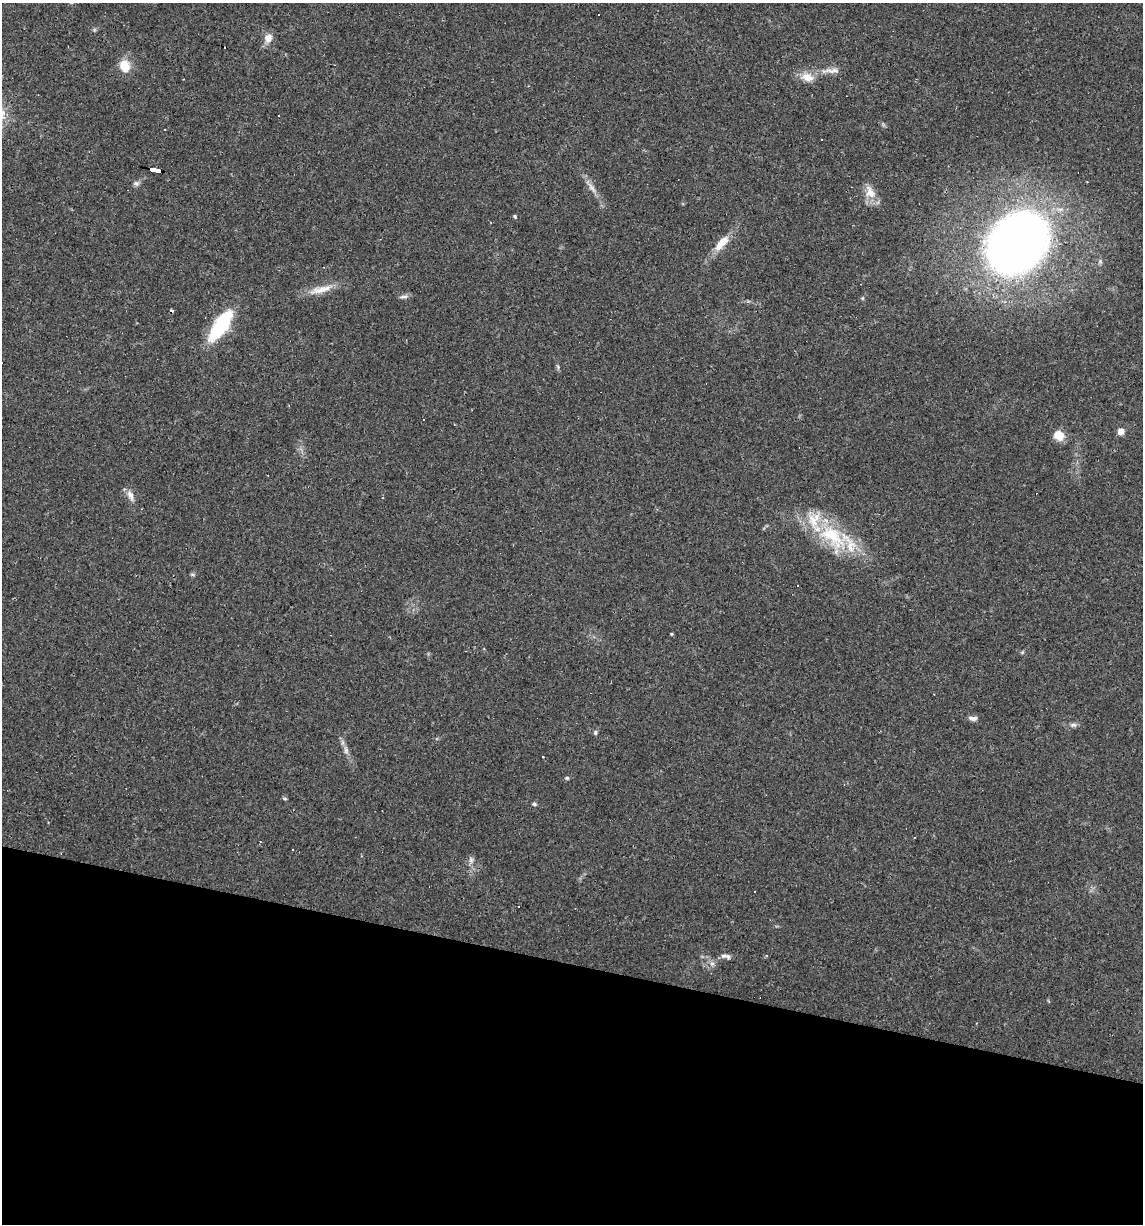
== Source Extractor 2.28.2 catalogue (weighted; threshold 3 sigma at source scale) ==
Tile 15 of 4 x 4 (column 3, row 4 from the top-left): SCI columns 2395-3535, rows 1-1222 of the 4907 x 4887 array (HDU 1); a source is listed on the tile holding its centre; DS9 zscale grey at full resolution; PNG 1145 x 1226 px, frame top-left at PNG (2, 3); no overlay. Shown black and unused: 21% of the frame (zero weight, under 2 of 3 exposures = <1% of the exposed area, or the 3 px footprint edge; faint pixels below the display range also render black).
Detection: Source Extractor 2.28.2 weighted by HDU 2 'WHT'; one run over the whole footprint, this tile lists its part. Background 0.0519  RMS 0.0065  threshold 0.0294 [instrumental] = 3 sigma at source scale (4.5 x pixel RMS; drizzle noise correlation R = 1.50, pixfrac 1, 0.05/0.05 arcsec/px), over >= 5 px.
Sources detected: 40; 4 cosmic-ray / hot-pixel residue — not listed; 2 inside a brighter listed object's ellipse — not listed separately; the other 34 listed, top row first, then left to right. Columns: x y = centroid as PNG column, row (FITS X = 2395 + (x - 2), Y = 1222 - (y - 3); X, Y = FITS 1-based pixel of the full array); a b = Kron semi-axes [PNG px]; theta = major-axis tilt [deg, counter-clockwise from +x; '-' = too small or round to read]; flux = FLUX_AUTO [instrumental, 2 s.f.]
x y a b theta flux
268 38 13 10 60 4.9
124 66 17 12 -74 10
831 70 29 6 3 6.1
808 77 15 10 -15 8.1
278 116 3 2 - 0.72
156 171 11 3 -11 120
136 183 9 6 8 1.9
592 188 17 6 -53 4.4
870 192 19 12 -64 8.3
515 216 5 3 - 0.97
722 243 23 9 47 10
1017 243 53 39 51 570
321 289 36 8 15 9.8
404 297 12 4 3 1.9
862 298 6 4 88 0.76
220 326 37 13 56 44
424 419 3 2 - 0.61
1120 431 7 6 - 4.1
1059 435 12 11 - 7.6
130 496 16 7 -69 4.1
832 536 47 25 -43 45
192 574 6 4 -18 0.84
671 634 4 3 - 0.65
973 718 11 5 -5 2.5
1073 725 9 6 -1 1.9
595 732 6 5 - 1.1
346 750 12 6 -79 2.8
543 756 3 2 - 1
567 778 5 5 - 0.96
285 799 6 3 -19 0.78
534 804 6 5 - 1.1
471 860 10 6 89 2.3
727 956 9 6 -38 1.9
712 963 7 4 0 1.6
Overlapping masked pixels (flux is a lower limit): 1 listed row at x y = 156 171